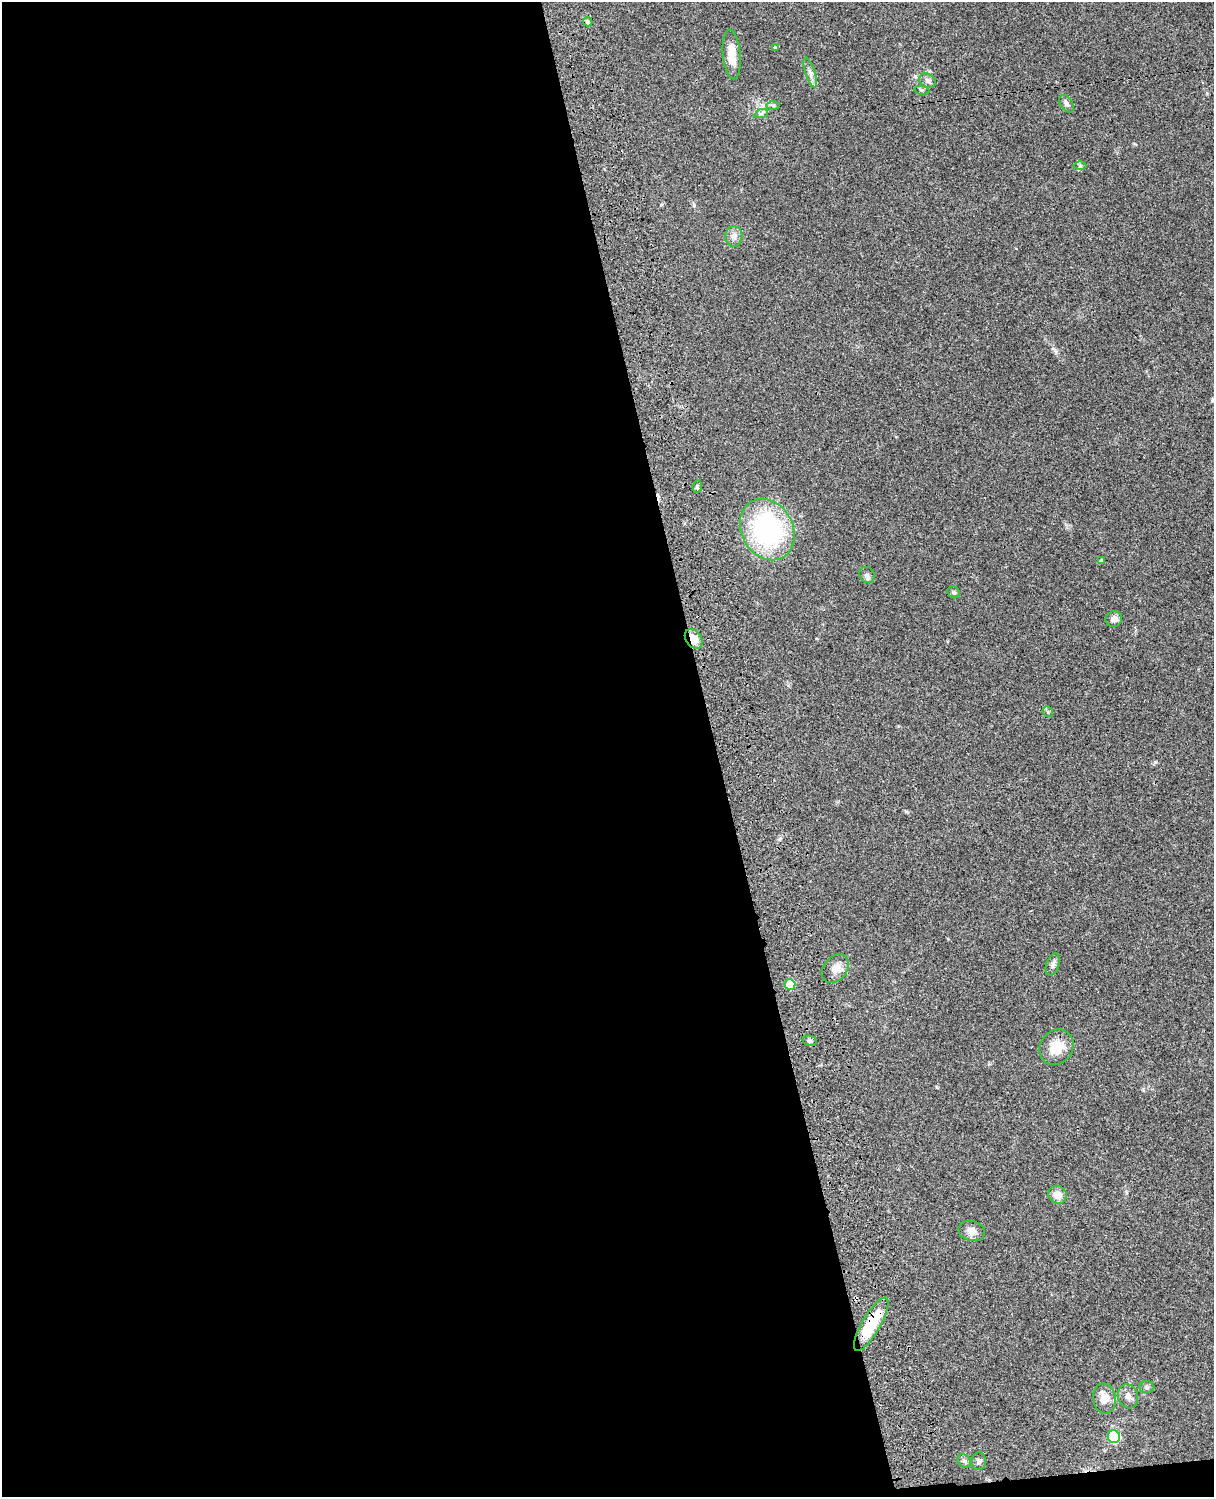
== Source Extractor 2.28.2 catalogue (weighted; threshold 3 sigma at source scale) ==
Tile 9 of 4 x 3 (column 1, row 3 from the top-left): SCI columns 121-1332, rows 278-1772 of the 5087 x 4927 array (HDU 1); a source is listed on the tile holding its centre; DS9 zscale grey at full resolution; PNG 1216 x 1499 px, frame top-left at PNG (2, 2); each listed source drawn as its Kron ellipse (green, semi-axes under 4 px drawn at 4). Shown black and unused: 59% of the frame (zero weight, under 3 of 4 exposures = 6% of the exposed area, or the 3 px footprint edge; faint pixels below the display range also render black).
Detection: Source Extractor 2.28.2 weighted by HDU 2 'WHT'; one run over the whole footprint, this tile lists its part. Background 0.0812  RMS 0.006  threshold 0.027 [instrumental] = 3 sigma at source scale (4.5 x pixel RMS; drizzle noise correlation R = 1.50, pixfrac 1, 0.05/0.05 arcsec/px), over >= 5 px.
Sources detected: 34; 1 cosmic-ray / hot-pixel residue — neither listed nor drawn; the other 33 listed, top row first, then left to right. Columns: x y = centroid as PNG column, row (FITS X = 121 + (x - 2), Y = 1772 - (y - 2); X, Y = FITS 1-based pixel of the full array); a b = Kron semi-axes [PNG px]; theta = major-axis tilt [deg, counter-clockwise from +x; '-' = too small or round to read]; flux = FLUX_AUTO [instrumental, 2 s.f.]
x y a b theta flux
588 22 5 4 - 1.2
775 48 4 4 - 0.68
732 55 25 9 -85 9.1
810 73 15 5 -72 2.8
928 81 9 7 -33 1.8
922 90 8 3 -5 0.68
1067 104 9 6 -58 2
773 105 7 4 0 1
761 114 7 4 19 1.1
1080 166 6 4 -1 0.94
734 236 10 8 86 2.9
697 487 6 4 78 1
767 529 32 25 -61 91
1102 561 4 3 - 1.3
867 575 8 7 - 1.8
954 592 6 5 - 1.1
1114 619 8 7 - 3.2
694 639 11 8 -56 7.2
1048 712 6 4 -48 0.97
1053 964 11 6 72 2.1
835 969 16 11 50 4.9
790 984 5 5 - 16
810 1041 7 5 -14 1.3
1056 1047 19 16 54 13
1058 1195 9 8 - 5.7
972 1231 13 10 -15 4.4
871 1324 30 9 60 24
1147 1387 7 6 - 1.4
1128 1396 12 10 -72 3.4
1104 1399 15 11 -83 7.5
1114 1437 6 6 - 55
964 1461 7 6 - 1.3
979 1461 9 7 81 2
Overlapping masked pixels (flux is a lower limit): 2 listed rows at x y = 694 639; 871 1324
Unlisted compact peaks at least as high as the median listed source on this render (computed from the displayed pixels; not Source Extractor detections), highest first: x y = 1155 762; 1055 350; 694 205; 906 811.